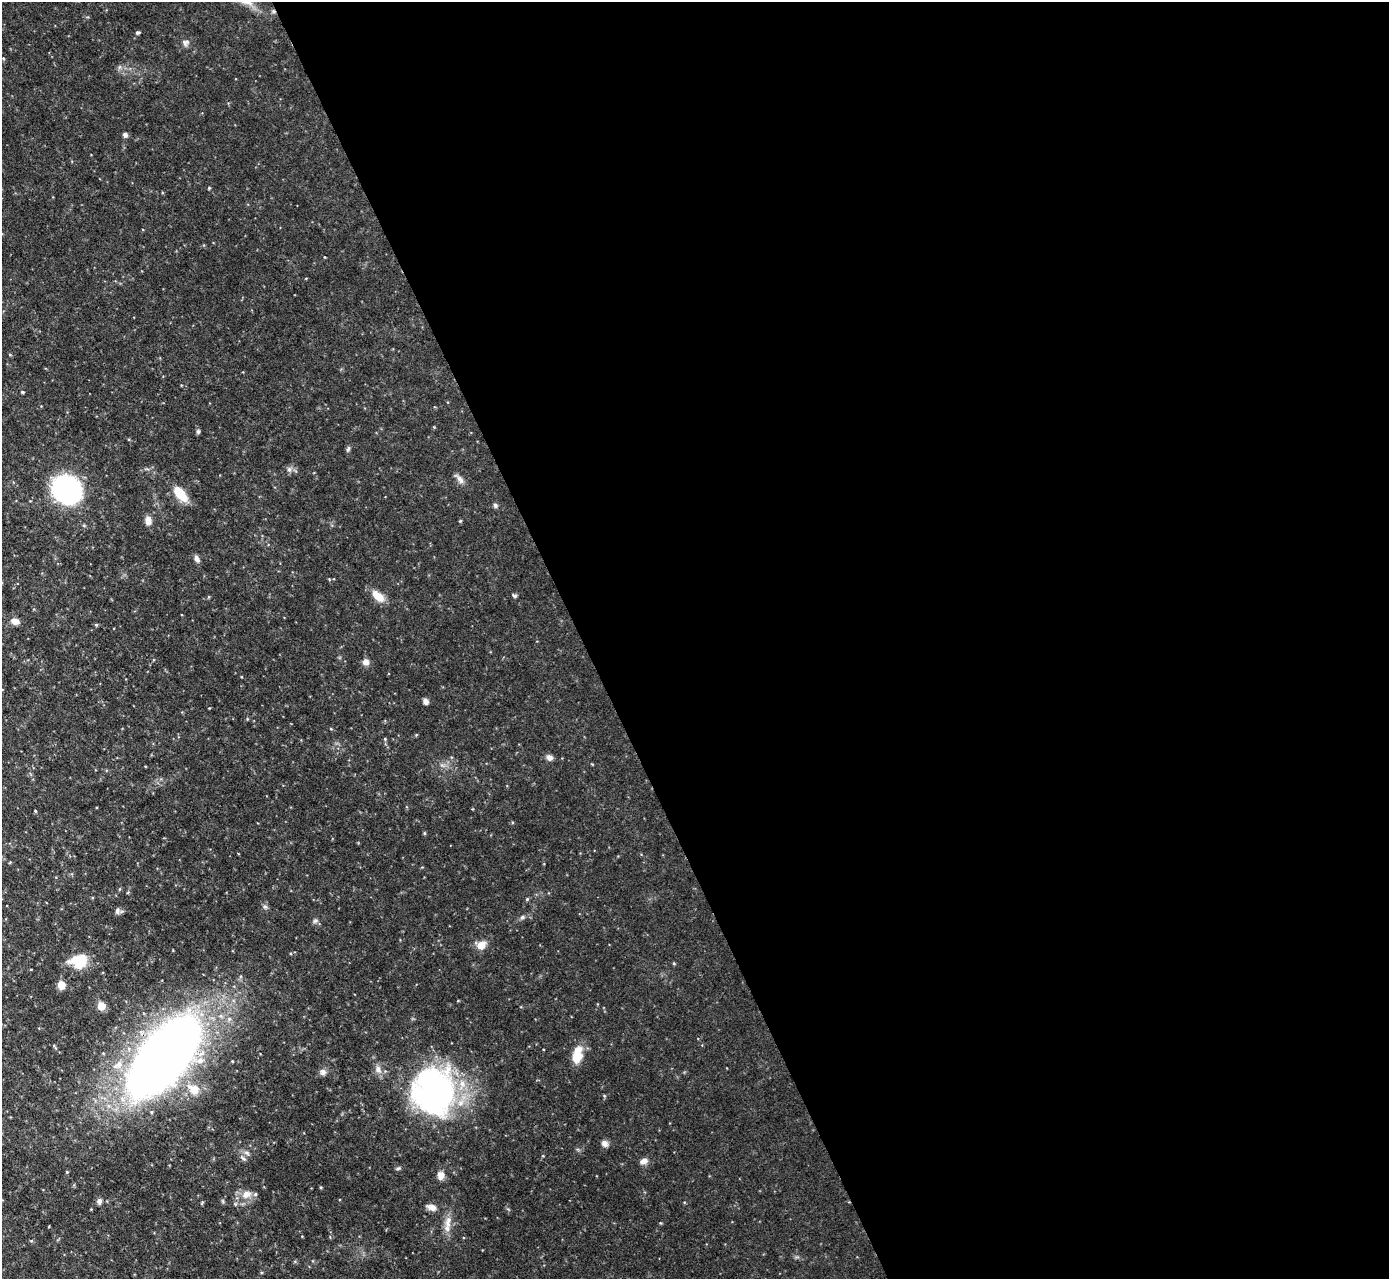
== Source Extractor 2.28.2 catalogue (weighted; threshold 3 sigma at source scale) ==
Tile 8 of 4 x 4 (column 4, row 2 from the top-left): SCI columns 4164-5550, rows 2703-3979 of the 5551 x 5536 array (HDU 1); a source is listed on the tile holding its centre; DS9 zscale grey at full resolution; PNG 1391 x 1281 px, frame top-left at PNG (2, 2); no overlay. Shown black and unused: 58% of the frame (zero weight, under 3 of 4 exposures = <1% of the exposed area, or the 3 px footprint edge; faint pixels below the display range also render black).
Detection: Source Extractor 2.28.2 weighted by HDU 2 'WHT'; one run over the whole footprint, this tile lists its part. Background 0.0852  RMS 0.0051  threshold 0.0229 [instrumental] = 3 sigma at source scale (4.5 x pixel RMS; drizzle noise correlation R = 1.50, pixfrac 1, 0.05/0.05 arcsec/px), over >= 5 px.
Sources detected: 80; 1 cosmic-ray / hot-pixel residue — not listed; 2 inside a brighter listed object's ellipse — not listed separately; the other 77 listed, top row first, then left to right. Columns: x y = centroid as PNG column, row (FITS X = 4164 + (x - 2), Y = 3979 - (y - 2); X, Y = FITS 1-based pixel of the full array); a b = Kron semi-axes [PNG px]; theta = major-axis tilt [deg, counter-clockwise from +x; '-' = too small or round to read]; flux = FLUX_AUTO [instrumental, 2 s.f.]
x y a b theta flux
138 32 5 4 - 1
185 43 11 10 - 2.3
3 58 5 3 - 0.49
119 67 7 4 89 1.1
125 135 6 6 - 1.5
209 188 4 4 - 0.57
10 354 5 3 - 0.49
22 392 4 3 - 0.66
434 427 4 4 - 0.45
198 431 7 5 89 0.99
348 449 8 5 63 1.1
289 469 8 8 - 1.9
459 479 17 6 -46 2.9
67 490 20 17 -37 120
180 494 18 9 -51 14
495 505 6 5 - 1.3
148 521 11 8 -85 3.7
460 521 4 4 - 0.55
197 559 10 6 -63 2
514 595 6 4 -31 1
378 596 14 8 -41 8.9
209 597 5 3 - 0.45
15 621 9 6 -13 3.6
96 625 5 4 - 0.68
366 662 9 8 - 2.6
426 701 6 5 - 2.4
209 708 3 3 - 0.37
331 729 5 3 - 0.46
416 735 5 3 - 0.47
385 739 5 4 - 0.66
549 757 8 7 - 2.4
442 765 10 5 -26 1.8
35 811 4 3 - 0.46
424 833 5 4 - 0.59
10 862 4 3 - 0.43
128 892 5 3 - 0.48
527 899 5 5 - 0.65
265 907 8 6 -25 1.4
118 911 9 7 -86 1.6
522 917 7 6 - 1.2
315 921 8 6 25 1.3
481 945 12 10 3 5.4
78 961 20 15 11 15
674 963 5 4 - 0.57
61 985 8 7 - 5.4
458 1001 5 3 - 0.39
101 1006 5 5 - 17
229 1019 7 6 - 1.9
54 1047 11 3 -52 0.79
164 1057 66 31 51 800
577 1057 18 12 54 8.8
232 1061 3 3 - 0.43
378 1069 13 8 -70 3.6
323 1072 9 9 - 2.2
194 1089 19 13 -36 9.5
434 1091 57 51 87 130
604 1096 5 4 - 0.59
605 1144 9 8 - 2.3
247 1153 9 6 -30 1.8
543 1156 5 3 - 0.41
243 1158 9 5 -42 1.5
644 1161 11 7 21 2.8
398 1168 7 4 14 0.88
67 1172 4 4 - 0.55
441 1175 10 8 85 3.7
321 1187 4 3 - 0.54
246 1194 15 12 21 5.9
99 1201 8 6 78 1.6
223 1201 6 4 -88 0.71
202 1203 6 3 54 0.52
431 1207 12 7 -17 3.4
91 1209 3 3 - 0.35
508 1209 6 4 -42 0.69
448 1222 20 10 82 6
660 1223 5 3 - 0.4
31 1241 5 4 - 0.63
261 1272 5 3 - 0.51
Overlapping masked pixels (flux is a lower limit): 1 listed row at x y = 164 1057